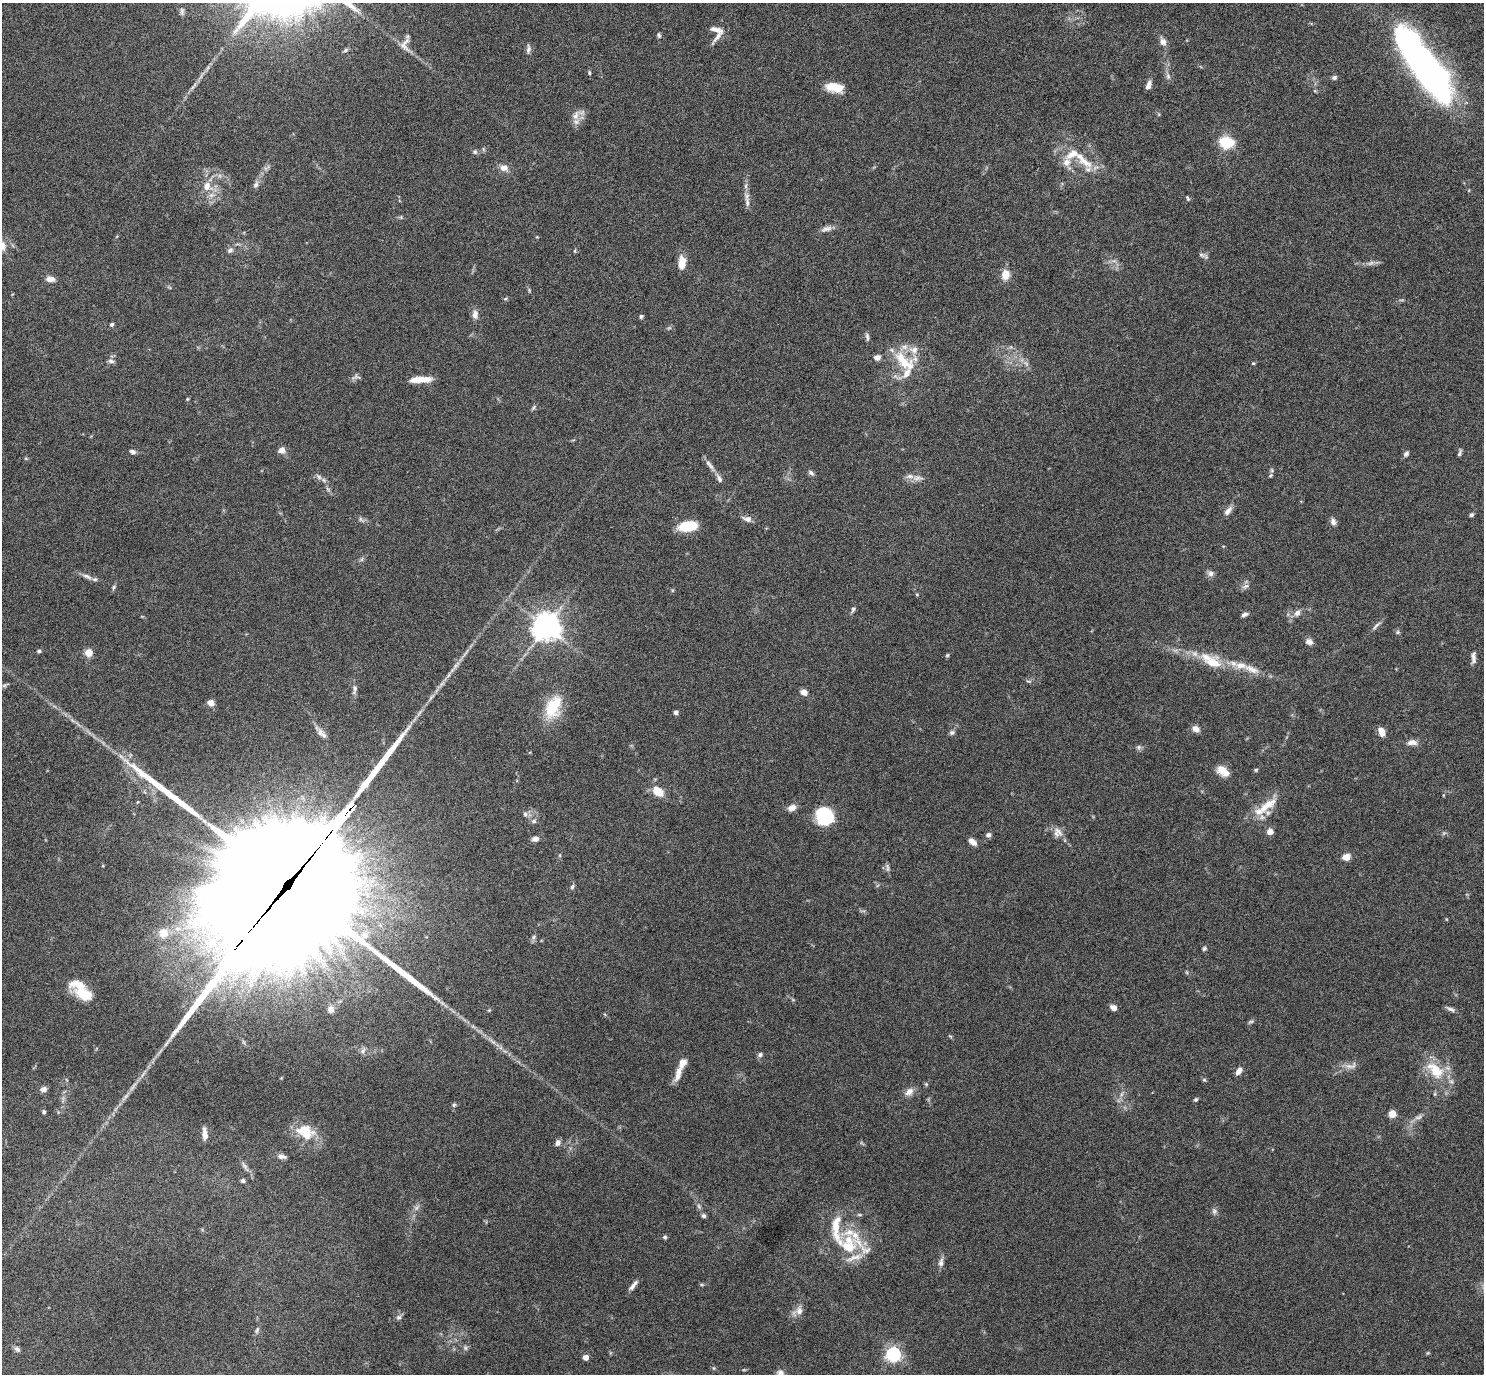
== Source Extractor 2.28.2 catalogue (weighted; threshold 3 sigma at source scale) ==
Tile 10 of 4 x 4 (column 2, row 3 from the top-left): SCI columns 1484-2965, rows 1525-2896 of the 5931 x 5935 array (HDU 1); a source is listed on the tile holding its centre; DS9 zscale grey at full resolution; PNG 1486 x 1376 px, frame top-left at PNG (2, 3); no overlay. Shown black and unused: <1% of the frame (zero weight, under 4 of 8 exposures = <1% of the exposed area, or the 3 px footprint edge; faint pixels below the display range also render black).
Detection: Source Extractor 2.28.2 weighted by HDU 2 'WHT'; one run over the whole footprint, this tile lists its part. Background 0.0857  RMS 0.004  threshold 0.0165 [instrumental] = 3 sigma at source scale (4.09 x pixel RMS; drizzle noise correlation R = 1.36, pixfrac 0.8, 0.05/0.05 arcsec/px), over >= 5 px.
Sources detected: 186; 5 too faint to see at this stretch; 3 inside a brighter object's white glare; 1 long thin detection or spike segment (spike, bleed or trail) — not listed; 17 inside a brighter listed object's ellipse — not listed separately; the other 160 listed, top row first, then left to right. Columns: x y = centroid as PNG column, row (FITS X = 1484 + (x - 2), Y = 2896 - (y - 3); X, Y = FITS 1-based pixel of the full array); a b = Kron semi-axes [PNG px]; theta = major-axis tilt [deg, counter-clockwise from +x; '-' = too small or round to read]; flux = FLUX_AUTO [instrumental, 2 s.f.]
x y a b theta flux
716 30 17 6 -14 2.3
659 35 7 5 -71 0.77
1163 42 9 7 -66 2.1
404 46 24 6 -41 2.9
528 49 12 6 84 1.3
345 50 7 5 29 0.73
1418 59 84 21 -54 210
589 72 6 4 -83 0.52
1168 76 9 6 -81 1.2
1334 77 6 5 - 0.84
195 85 11 3 46 1.2
1148 85 10 5 72 1.9
835 87 18 9 -9 8.1
576 115 16 8 70 2.9
1226 142 13 10 -4 13
475 152 7 7 - 0.79
1066 162 13 10 70 3.1
1085 162 26 10 -29 7.3
504 168 11 8 -8 2.6
256 184 9 7 64 1.3
207 186 13 13 - 5
1188 198 7 4 -60 0.53
747 202 16 6 -84 2
401 217 5 5 - 0.47
826 229 16 7 16 2
2 245 11 8 -64 3.4
230 250 8 6 29 1.1
575 251 6 3 -72 0.43
1201 255 9 6 -27 1.1
682 263 15 9 86 4.5
1371 263 11 5 26 1.3
1005 275 10 8 84 4.9
50 279 9 6 -10 2.6
529 290 6 3 -73 0.46
505 299 5 3 - 0.49
475 314 10 7 90 2.4
641 316 5 5 - 0.71
111 324 5 4 - 0.77
867 337 11 5 -81 0.95
914 350 13 10 -2 3.6
877 357 8 6 6 1.7
111 361 9 6 -23 1
904 361 35 15 -43 13
1253 363 4 4 - 0.46
356 376 13 4 32 1.1
420 380 22 6 4 6.5
187 399 4 4 - 0.37
534 407 8 3 71 0.61
282 450 7 7 - 2.2
133 452 8 6 -21 1.1
1460 453 9 4 71 0.83
1406 454 7 5 52 1
710 465 20 5 -52 2
811 473 9 5 -40 0.94
1271 475 7 4 32 0.54
319 477 10 6 -46 1.4
917 478 17 6 0 2.1
1228 511 12 6 52 2.1
1471 515 5 5 - 0.72
747 519 11 7 -13 2
1333 522 9 7 -76 1.6
688 526 15 8 8 17
362 559 7 4 71 0.61
1211 573 8 8 - 1.4
87 576 17 6 -21 2
1245 586 10 5 24 1.2
114 587 7 5 61 0.71
672 590 5 5 - 0.44
853 609 8 5 57 0.8
1297 613 8 7 - 1.8
1244 615 8 4 20 1.2
1376 626 14 5 47 1.3
546 627 8 8 - 520
1398 632 6 5 - 0.65
1309 642 8 7 - 1.9
39 651 5 4 - 0.62
88 653 7 7 - 4
947 655 5 4 - 0.49
1473 658 15 6 -89 1.8
1213 662 25 16 -17 9.3
1251 669 26 9 -22 5.2
1029 681 8 3 -5 0.51
5 685 12 4 23 0.9
354 689 16 6 84 1.7
804 692 7 6 - 2.6
211 703 6 6 - 2.9
553 707 31 19 67 13
676 712 5 4 - 1.2
1195 729 8 6 -27 2.5
952 732 7 6 - 0.97
1381 732 11 7 -73 2.5
320 733 11 9 83 2.1
1412 742 12 7 2 2.5
1139 747 7 6 - 0.92
1256 770 5 4 - 0.5
1223 771 15 8 -38 5.3
658 792 13 9 -35 5.6
1267 805 35 11 38 8.8
792 808 9 7 17 2.6
525 814 7 6 - 0.92
826 815 23 13 -42 13
534 821 7 6 - 1
1058 831 17 7 -44 2.7
1270 832 6 5 - 2.8
988 835 6 5 - 1.2
535 839 8 6 14 1.7
972 842 9 5 -37 2.4
560 855 6 3 72 0.39
1346 857 5 5 - 6
887 868 13 4 -87 0.93
289 883 110 34 50 41000
572 887 7 5 72 0.73
163 933 14 13 - 5.2
533 937 8 5 43 0.89
1204 949 6 5 - 0.69
85 995 24 11 -23 8.3
1113 1008 6 5 - 2.4
330 1009 7 7 - 1.8
1451 1009 13 5 -21 1.2
489 1010 5 4 - 0.39
1251 1022 8 4 9 0.61
950 1036 6 3 -19 0.42
363 1051 9 6 51 1.2
760 1055 6 6 - 0.96
1351 1066 19 8 11 2.7
1435 1070 30 16 -44 12
1239 1071 8 5 53 2.3
678 1073 22 7 74 4.3
1204 1080 6 4 -1 0.51
43 1089 7 6 - 1.8
909 1092 13 9 34 2.5
1122 1094 7 4 70 0.88
1435 1094 6 4 -72 0.48
1195 1100 4 4 - 0.6
454 1105 6 4 66 0.62
44 1112 4 4 - 0.62
1392 1114 6 5 - 5
205 1134 16 6 -85 2.3
307 1134 22 18 68 9
558 1143 7 6 - 1.6
281 1156 12 6 -11 1.6
245 1166 17 5 -57 1.7
243 1181 7 6 - 0.8
1214 1211 9 7 -80 1.1
860 1215 7 3 -1 0.54
703 1216 6 5 - 0.82
836 1229 47 13 -83 11
665 1237 5 4 - 0.79
848 1247 28 19 3 13
941 1262 13 6 77 1.7
633 1285 15 4 51 1.7
799 1311 13 9 85 2.5
399 1317 8 6 13 0.95
257 1330 10 5 65 0.9
465 1348 6 5 - 0.76
17 1349 9 6 -44 1.2
893 1354 6 6 - 99
586 1357 5 4 - 2.8
714 1368 6 4 -90 0.46
780 1374 15 8 81 2.7
Overlapping masked pixels (flux is a lower limit): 1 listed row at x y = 289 883
Isophote crosses this tile's border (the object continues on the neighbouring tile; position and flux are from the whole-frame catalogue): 3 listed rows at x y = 1418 59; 2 245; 780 1374